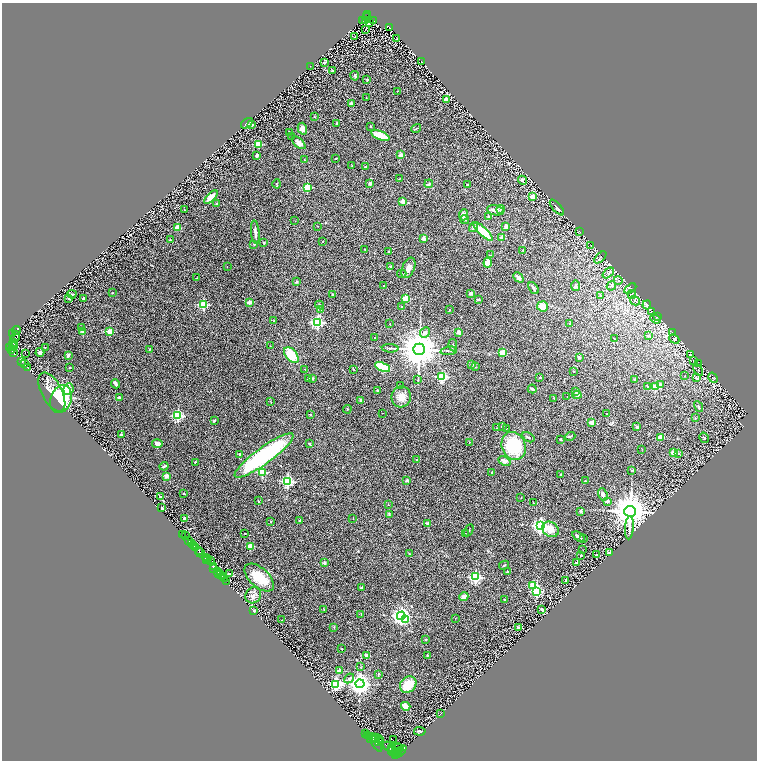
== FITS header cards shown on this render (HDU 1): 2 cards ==
NAXIS1  =                 1509
NAXIS2  =                 1516

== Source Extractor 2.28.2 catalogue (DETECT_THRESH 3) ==
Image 1509 x 1516 px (HDU 1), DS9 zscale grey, zoomed out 1/2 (1 PNG px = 2 x 2 image px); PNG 759 x 762 px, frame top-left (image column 1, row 1515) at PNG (2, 3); each listed source drawn as its Kron ellipse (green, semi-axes under 4 px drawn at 4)
Background 0.692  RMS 0.1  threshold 0.299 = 3 sigma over >= 5 px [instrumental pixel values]
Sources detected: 373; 36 cannot appear on this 1/2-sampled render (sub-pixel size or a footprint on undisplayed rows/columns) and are neither listed nor drawn; the other 337 listed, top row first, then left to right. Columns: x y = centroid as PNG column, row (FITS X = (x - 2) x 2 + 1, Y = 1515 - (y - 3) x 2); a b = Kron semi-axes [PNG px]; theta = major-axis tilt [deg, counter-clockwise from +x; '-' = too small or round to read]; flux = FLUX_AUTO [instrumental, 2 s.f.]
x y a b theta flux
368 15 2 2 - 52
366 16 2 1 - 12
362 21 2 1 - 6
365 21 3 2 - 6.7
373 21 3 1 - 7.3
370 23 2 1 - 17
389 27 3 1 - 8.3
366 29 3 1 - 8.1
355 36 2 1 - 5.5
397 38 3 1 - 5.6
324 62 2 2 - 79
421 62 2 1 - 5.4
310 66 2 1 - 50
333 71 4 2 - 13
355 76 4 3 - 27
367 80 4 2 - 13
398 91 2 2 - 5.3
366 98 3 1 - 7.7
447 100 3 2 - 360
352 103 4 4 - 44
314 117 3 3 - 13
247 123 7 2 36 32
336 123 2 2 - 32
252 125 2 2 - 75
371 126 2 2 - 16
416 128 5 2 - 17
302 129 6 4 -74 70
289 133 3 2 - 18
380 135 10 4 -22 350
291 137 2 2 - 9.5
299 143 8 4 -42 110
258 144 3 2 - 650
257 155 3 3 - 27
401 155 2 2 - 230
335 159 2 2 - 7.6
305 160 2 2 - 9.7
352 166 2 2 - 11
366 167 3 3 - 12
400 178 3 2 - 10
522 180 5 3 - 53
370 183 4 3 - 47
277 184 4 3 - 16
429 184 4 2 - 28
467 185 2 2 - 15
307 187 3 3 - 850
211 197 8 4 44 190
533 197 3 2 - 400
403 202 2 2 - 310
216 204 2 2 - 12
557 207 10 2 -49 43
184 209 2 2 - 6.2
500 209 4 3 - 23
495 210 8 5 -12 95
463 215 5 4 - 86
488 217 2 2 - 75
465 219 5 3 - 26
295 221 2 2 - 5.4
317 226 2 1 - 4.6
506 226 2 2 - 230
177 227 2 2 - 350
474 227 5 3 - 37
483 231 12 4 -43 500
255 232 12 3 -84 64
580 232 4 2 - 7.9
424 238 2 2 - 290
502 238 2 2 - 280
171 240 4 2 - 11
323 241 3 2 - 13
264 243 2 2 - 18
254 244 2 2 - 43
591 245 2 1 - 4.3
365 249 2 1 - 9
523 250 2 2 - 14
388 252 3 2 - 13
490 255 2 2 - 8.3
600 257 7 1 45 9.8
488 263 5 3 - 260
390 266 2 2 - 53
227 267 2 2 - 6.6
408 268 11 6 66 110
608 273 6 4 40 47
402 274 4 2 - 16
518 277 6 4 -45 61
197 278 3 2 - 8.1
618 280 4 4 - 23
297 282 2 2 - 61
384 286 2 2 - 19
576 286 5 4 - 31
611 286 5 4 - 31
533 288 7 3 -53 36
630 288 7 2 32 17
112 293 3 2 - 8.2
471 293 3 2 - 70
72 294 4 2 - 28
333 294 3 2 - 12
632 294 4 4 - 31
600 295 4 2 - 15
69 298 2 2 - 37
84 298 3 2 - 12
406 298 2 2 - 520
478 299 4 3 - 14
635 301 5 2 - 20
249 302 2 2 - 200
203 305 3 3 - 1500
320 305 4 3 - 29
647 305 4 3 - 26
402 306 3 3 - 13
543 306 5 5 - 230
321 309 3 2 - 23
450 310 4 2 - 10
652 311 3 2 - 10
657 317 4 2 - 8.6
656 319 5 1 - 10
274 321 3 3 - 19
318 322 4 3 - 2800
570 323 2 2 - 54
390 324 2 1 - 13
81 327 2 2 - 6.3
16 331 4 3 - 280
82 331 2 2 - 97
110 331 2 2 - 480
425 332 5 4 - 55
459 332 2 2 - 220
672 332 3 2 - 7.8
13 333 4 2 - 630
648 336 4 3 - 22
15 337 6 2 51 210
375 338 2 2 - 24
614 338 2 2 - 5.6
674 339 5 2 - 15
14 342 4 1 - 46
13 345 4 2 - 190
453 345 6 2 -81 19
270 346 2 2 - 7.9
10 347 4 3 - 530
13 347 2 1 - 28
45 347 2 2 - 7.8
390 348 8 2 -3 28
150 349 3 2 - 10
419 349 5 5 - 76000
12 350 4 2 - 320
449 351 8 2 7 24
40 352 4 3 - 50
14 353 3 2 - 240
25 353 2 1 - 26
503 353 2 2 - 470
68 355 4 2 - 56
291 355 9 5 -50 630
691 355 3 2 - 12
579 357 2 2 - 100
22 361 4 2 - 14
693 361 4 2 - 14
25 364 3 2 - 9.3
472 364 2 2 - 110
698 364 2 2 - 19
475 366 3 2 - 11
383 367 8 4 -21 700
28 368 3 1 - 6
70 368 2 2 - 33
305 369 2 2 - 8.4
353 369 3 2 - 8.7
698 370 6 2 -63 20
573 371 2 2 - 16
684 376 3 3 - 13
442 377 3 3 - 1900
540 377 2 2 - 47
312 378 3 3 - 30
697 378 4 3 - 18
713 378 5 2 - 13
308 379 3 2 - 10
634 379 2 2 - 17
418 380 3 2 - 11
115 384 4 3 - 58
400 385 2 2 - 13
660 385 2 2 - 93
647 387 4 4 - 23
655 387 3 3 - 700
68 389 6 5 - 110
532 389 4 2 - 39
377 390 2 2 - 45
576 391 3 3 - 18
52 392 21 10 -62 360
577 395 4 4 - 74
401 397 10 10 - 190
567 397 2 1 - 5
119 398 2 2 - 69
554 398 3 2 - 11
61 399 14 10 71 1500
361 401 3 3 - 66
271 402 3 2 - 7.4
699 407 6 3 -62 24
347 409 4 2 - 12
382 413 2 1 - 7.7
310 414 2 2 - 32
606 414 2 2 - 11
178 416 3 3 - 1700
695 418 2 2 - 21
214 421 3 2 - 23
592 423 2 2 - 240
502 426 2 2 - 91
637 427 4 3 - 29
497 428 3 2 - 12
506 428 3 2 - 11
121 435 3 2 - 66
570 436 5 2 - 21
528 437 7 2 -33 21
660 437 4 4 - 82
704 438 5 3 - 16
560 439 3 3 - 9.2
469 442 2 2 - 12
157 444 5 4 - 88
309 444 2 2 - 81
514 446 14 12 -66 1200
642 449 2 1 - 5.3
673 452 2 2 - 320
678 453 3 2 - 49
240 454 2 2 - 57
264 455 36 8 36 2700
417 460 2 2 - 40
504 461 6 4 -24 71
195 462 2 2 - 36
164 466 4 2 - 35
631 470 3 2 - 9.6
262 472 3 3 - 1300
492 473 3 3 - 23
561 475 3 2 - 8.9
166 476 2 2 - 180
287 481 4 3 - 3100
407 481 4 3 - 44
585 481 3 2 - 18
183 493 2 2 - 31
603 494 6 4 -70 65
161 497 3 2 - 17
521 497 3 2 - 6.4
258 501 2 2 - 24
607 501 2 2 - 110
533 503 2 1 - 11
388 505 4 2 - 11
162 508 2 2 - 64
581 511 2 2 - 82
630 511 6 5 - 58000
389 514 4 2 - 14
353 518 2 1 - 8.9
184 519 4 3 - 31
300 520 2 2 - 62
271 521 3 2 - 11
428 524 2 2 - 190
540 526 4 4 - 5300
629 528 11 4 86 89
550 529 9 7 -33 210
469 530 6 2 61 13
245 533 2 1 - 8.3
465 533 2 2 - 9.2
182 534 2 1 - 31
185 535 2 2 - 9.4
578 537 7 2 -35 68
584 539 2 2 - 13
189 541 2 2 - 210
191 544 2 1 - 450
193 546 2 2 - 460
250 546 3 2 - 430
195 548 2 2 - 370
199 550 2 1 - 250
583 550 2 1 - 5.1
610 552 3 2 - 440
200 553 5 3 - 1300
409 553 4 2 - 12
581 555 3 2 - 20
596 555 2 2 - 18
206 557 3 2 - 380
208 558 3 2 - 48
207 560 3 2 - 510
210 561 3 1 - 27
577 562 2 2 - 130
324 563 2 2 - 140
504 565 5 2 - 22
213 566 3 3 - 53
214 568 2 1 - 65
507 571 2 2 - 22
217 572 2 2 - 330
219 573 2 1 - 500
230 573 2 1 - 5.4
220 575 2 2 - 180
223 577 2 2 - 540
475 577 3 3 - 2800
259 578 18 9 -42 460
224 579 4 2 - 710
566 581 2 2 - 180
227 582 2 1 - 42
533 586 3 3 - 950
362 587 4 3 - 24
537 591 3 3 - 1800
253 595 8 7 - 95
464 597 4 3 - 130
505 600 2 2 - 28
324 609 4 2 - 15
542 609 4 3 - 27
253 610 3 2 - 31
361 614 2 2 - 7.7
401 616 4 4 - 10000
455 618 2 2 - 11
405 619 4 3 - 270
282 620 2 1 - 12
334 627 3 3 - 12
518 628 2 2 - 130
426 639 2 2 - 30
342 649 2 2 - 16
427 655 2 2 - 21
367 656 3 3 - 120
361 667 3 2 - 8.2
339 670 2 2 - 180
378 674 3 2 - 18
349 678 5 4 - 41
336 684 4 4 - 3200
360 684 4 4 - 15000
408 685 9 7 45 380
406 706 5 4 - 130
441 713 3 2 - 7.9
420 731 6 2 -5 25
366 733 2 1 - 160
368 735 2 2 - 150
369 737 2 2 - 480
371 738 5 4 - 2000
376 738 4 2 - 850
379 739 3 2 - 570
393 740 2 1 - 16
381 741 2 2 - 890
378 742 4 2 - 1700
376 744 9 2 -56 1300
388 747 6 2 -41 970
397 747 6 3 -24 880
392 749 6 4 85 2500
395 749 7 3 21 1200
400 751 8 2 45 2300
395 752 2 1 - 640
398 753 5 2 - 2000
396 755 2 1 - 330
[36 sub-pixel or undisplayed-footprint detections neither listed nor drawn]